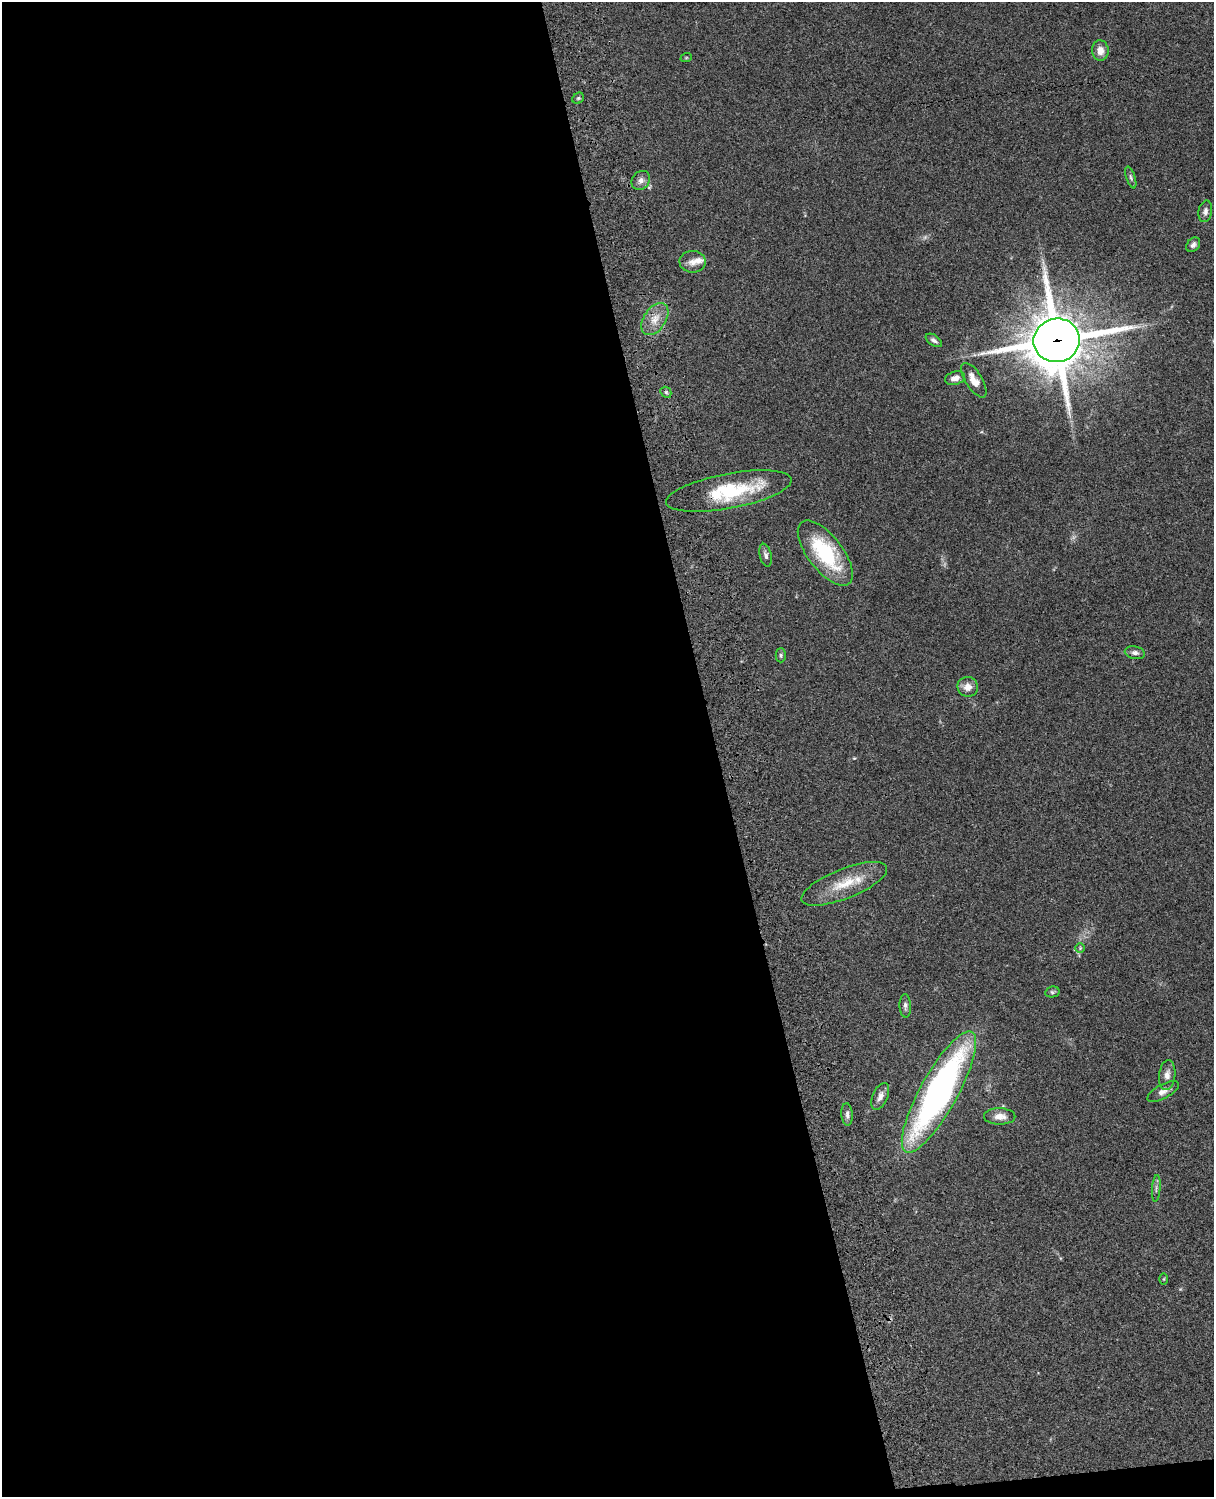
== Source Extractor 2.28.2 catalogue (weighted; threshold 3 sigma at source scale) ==
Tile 9 of 4 x 3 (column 1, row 3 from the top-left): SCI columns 122-1333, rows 278-1772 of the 5088 x 4927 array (HDU 1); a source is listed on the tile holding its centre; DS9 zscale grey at full resolution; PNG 1216 x 1499 px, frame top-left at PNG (2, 2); each listed source drawn as its Kron ellipse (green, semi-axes under 4 px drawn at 4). Shown black and unused: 59% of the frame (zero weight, under 3 of 4 exposures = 6% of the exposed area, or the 3 px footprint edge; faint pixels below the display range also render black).
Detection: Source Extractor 2.28.2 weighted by HDU 2 'WHT'; one run over the whole footprint, this tile lists its part. Background 0.0962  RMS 0.0063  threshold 0.0282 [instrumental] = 3 sigma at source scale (4.5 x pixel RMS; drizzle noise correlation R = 1.50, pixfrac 1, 0.05/0.05 arcsec/px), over >= 5 px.
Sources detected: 36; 1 too faint to see at this stretch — neither listed nor drawn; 3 inside a brighter listed object's ellipse — not listed separately; the other 32 listed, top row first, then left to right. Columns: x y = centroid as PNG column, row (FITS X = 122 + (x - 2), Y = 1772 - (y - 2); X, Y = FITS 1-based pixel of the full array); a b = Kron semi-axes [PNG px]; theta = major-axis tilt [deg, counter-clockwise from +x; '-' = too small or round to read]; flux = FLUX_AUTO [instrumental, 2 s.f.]
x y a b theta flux
1100 50 10 8 -84 5.3
686 58 6 3 19 0.58
578 98 6 5 - 0.91
1131 177 11 4 -72 1.5
641 180 10 8 50 3.1
1205 211 11 6 80 2.6
1193 245 8 6 49 2.1
693 262 13 11 -2 4.7
655 319 18 11 56 8
934 340 9 5 -34 1.9
1057 340 23 21 16 3400
955 378 10 6 17 4
974 380 19 8 -58 7.5
666 392 6 5 - 1
729 491 64 17 11 41
825 553 39 17 -52 46
766 555 11 6 -77 2.2
1135 653 10 6 -10 2.6
781 655 7 5 -89 1.1
968 687 10 10 - 5.4
844 884 46 15 21 19
1080 948 5 4 - 0.84
1052 992 7 5 13 1.2
905 1006 12 5 -87 2.1
1167 1075 15 8 83 4
1163 1091 17 7 28 3.9
939 1092 68 19 61 240
880 1096 14 7 66 3.8
847 1114 11 5 -86 2.3
1000 1116 15 8 0 5.5
1156 1188 13 3 85 1.7
1164 1279 5 3 - 0.56
Overlapping masked pixels (flux is a lower limit): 1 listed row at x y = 1057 340